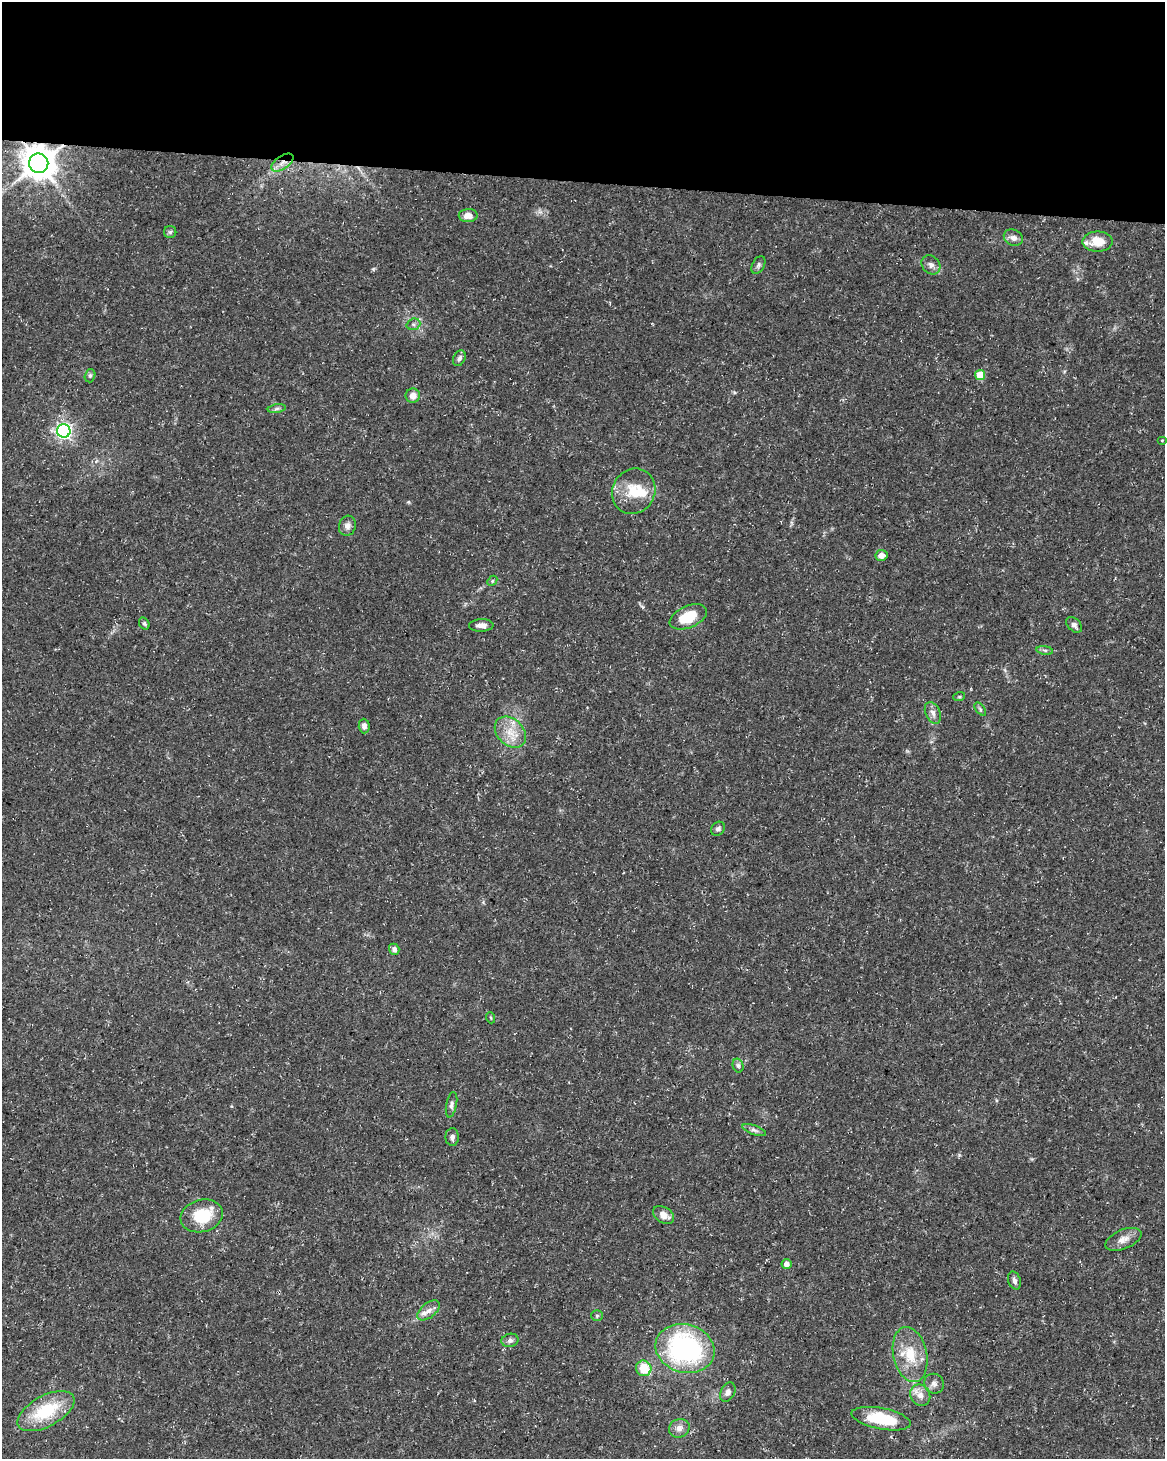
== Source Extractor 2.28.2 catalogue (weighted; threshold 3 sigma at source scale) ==
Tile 3 of 4 x 3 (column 3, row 1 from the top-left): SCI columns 2336-3498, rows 3199-4655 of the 4661 x 4881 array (HDU 1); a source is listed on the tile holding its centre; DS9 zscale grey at full resolution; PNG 1167 x 1461 px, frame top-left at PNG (2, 2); each listed source drawn as its Kron ellipse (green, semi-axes under 4 px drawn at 4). Shown black and unused: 12% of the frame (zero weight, under 3 of 5 exposures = <1% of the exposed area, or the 3 px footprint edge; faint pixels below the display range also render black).
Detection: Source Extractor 2.28.2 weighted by HDU 2 'WHT'; one run over the whole footprint, this tile lists its part. Background 0.0267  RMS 0.0022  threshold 0.00997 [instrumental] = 3 sigma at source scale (4.5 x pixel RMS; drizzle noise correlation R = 1.50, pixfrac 1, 0.0396/0.0396 arcsec/px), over >= 5 px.
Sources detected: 58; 4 inside a brighter listed object's ellipse — not listed separately; the other 54 listed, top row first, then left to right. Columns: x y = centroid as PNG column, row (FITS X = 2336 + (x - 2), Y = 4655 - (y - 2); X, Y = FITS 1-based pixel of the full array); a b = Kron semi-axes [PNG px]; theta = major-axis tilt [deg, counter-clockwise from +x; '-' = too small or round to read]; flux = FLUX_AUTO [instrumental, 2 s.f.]
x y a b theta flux
39 163 10 9 - 500
282 163 13 6 34 1.6
468 216 9 6 2 1.7
170 232 6 6 - 0.49
1013 238 10 8 -25 1.2
1098 242 15 10 1 4
758 265 10 6 62 0.59
931 265 10 8 -47 0.97
413 324 7 5 19 0.57
459 358 8 6 62 0.73
980 375 5 5 - 5
90 376 7 5 74 0.47
413 396 7 7 - 1.7
277 409 9 4 9 0.51
64 431 7 6 - 70
1162 440 5 3 - 0.19
634 491 23 21 61 6.4
347 526 10 8 74 1
881 555 6 5 - 1.5
492 581 6 4 47 0.33
688 617 20 11 23 6.2
144 623 6 5 - 0.4
481 625 12 6 1 1.1
1074 625 9 6 -45 0.83
1045 650 8 4 -8 0.44
959 697 6 4 18 0.28
980 709 7 4 -54 0.39
933 713 11 7 -66 1.1
364 726 7 5 -88 1
510 732 18 13 -45 3.9
718 829 7 6 - 0.65
394 949 6 5 - 0.88
491 1018 6 3 -71 0.22
738 1065 7 5 -75 0.54
452 1105 13 5 79 0.69
754 1130 12 4 -20 0.71
452 1137 9 7 -90 0.76
663 1215 11 7 -33 1.9
202 1216 21 16 16 7.9
1123 1239 19 9 23 1.9
786 1264 5 5 - 1.2
1014 1280 9 6 -72 0.8
429 1310 13 7 39 1.4
597 1316 5 5 - 0.33
510 1340 8 6 10 0.66
685 1348 30 24 -15 38
910 1354 28 17 -78 6.8
644 1368 8 7 - 5.4
934 1384 10 9 - 1.1
728 1392 10 7 63 0.9
920 1395 11 9 -58 1.7
46 1411 31 15 28 11
881 1419 30 10 -11 10
679 1428 10 9 - 1.3
Overlapping masked pixels (flux is a lower limit): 2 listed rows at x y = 39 163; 282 163